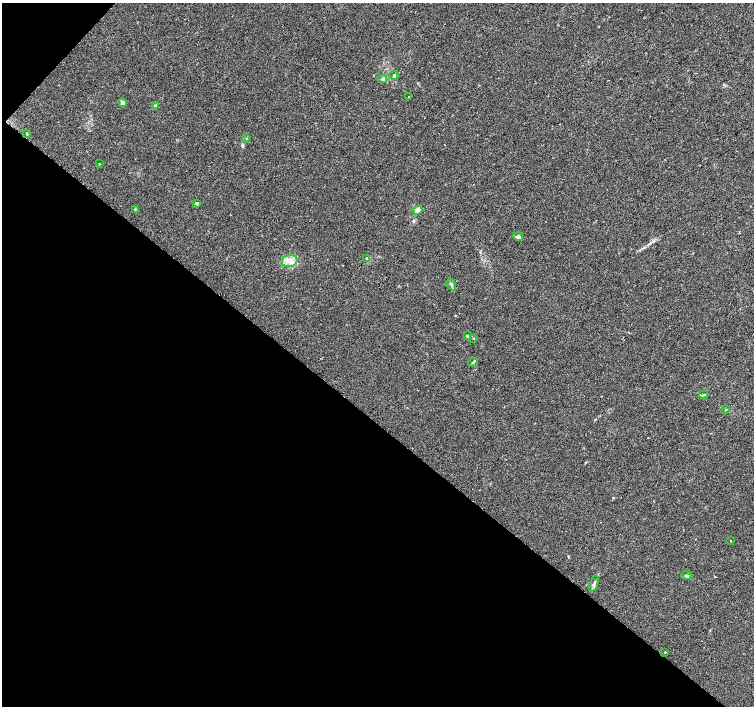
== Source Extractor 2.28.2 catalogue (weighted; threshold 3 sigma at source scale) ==
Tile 9 of 4 x 4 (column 1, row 3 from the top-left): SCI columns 7-1509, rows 1642-3048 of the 6019 x 6031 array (HDU 1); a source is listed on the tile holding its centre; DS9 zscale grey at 2 x 2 block average (1 PNG px = mean of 2 x 2 image px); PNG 756 x 708 px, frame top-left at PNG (2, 3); each listed source drawn as its Kron ellipse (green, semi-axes under 4 px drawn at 4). Shown black and unused: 42% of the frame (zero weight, under 2 of 3 exposures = <1% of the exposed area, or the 3 px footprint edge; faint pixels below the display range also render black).
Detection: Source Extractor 2.28.2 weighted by HDU 2 'WHT'; one run over the whole footprint, this tile lists its part. Background 0.0471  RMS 0.0062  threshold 0.0278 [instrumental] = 3 sigma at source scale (4.5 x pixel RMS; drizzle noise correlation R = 1.50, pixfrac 1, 0.0396/0.0396 arcsec/px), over >= 5 px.
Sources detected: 24; all 24 listed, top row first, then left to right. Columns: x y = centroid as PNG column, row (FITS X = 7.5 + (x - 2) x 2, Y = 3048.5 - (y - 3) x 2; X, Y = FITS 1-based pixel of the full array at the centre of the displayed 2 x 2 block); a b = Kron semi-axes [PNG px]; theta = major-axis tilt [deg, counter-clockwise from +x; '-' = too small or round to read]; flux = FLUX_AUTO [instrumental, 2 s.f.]
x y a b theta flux
394 75 4 3 - 1.7
382 79 4 2 - 1.6
408 97 2 2 - 1.7
122 103 3 3 - 14
156 106 2 2 - 9.1
27 134 3 3 - 1.5
246 138 3 2 - 0.91
99 164 2 2 - 3.8
197 203 2 2 - 6.2
135 210 3 2 - 1.3
418 210 5 4 - 5.4
518 237 5 4 - 3.7
367 258 4 4 - 2.1
290 261 8 6 16 9.2
451 284 6 4 -59 2.5
467 336 4 3 - 1.4
474 338 2 2 - 0.63
473 362 5 2 - 1.9
704 395 4 3 - 1.7
725 410 3 2 - 0.7
730 541 3 2 - 0.67
687 576 6 3 2 2.5
594 584 8 4 70 4
665 652 2 2 - 0.88
Diffuse or blended objects may show on this block-average render without a row.